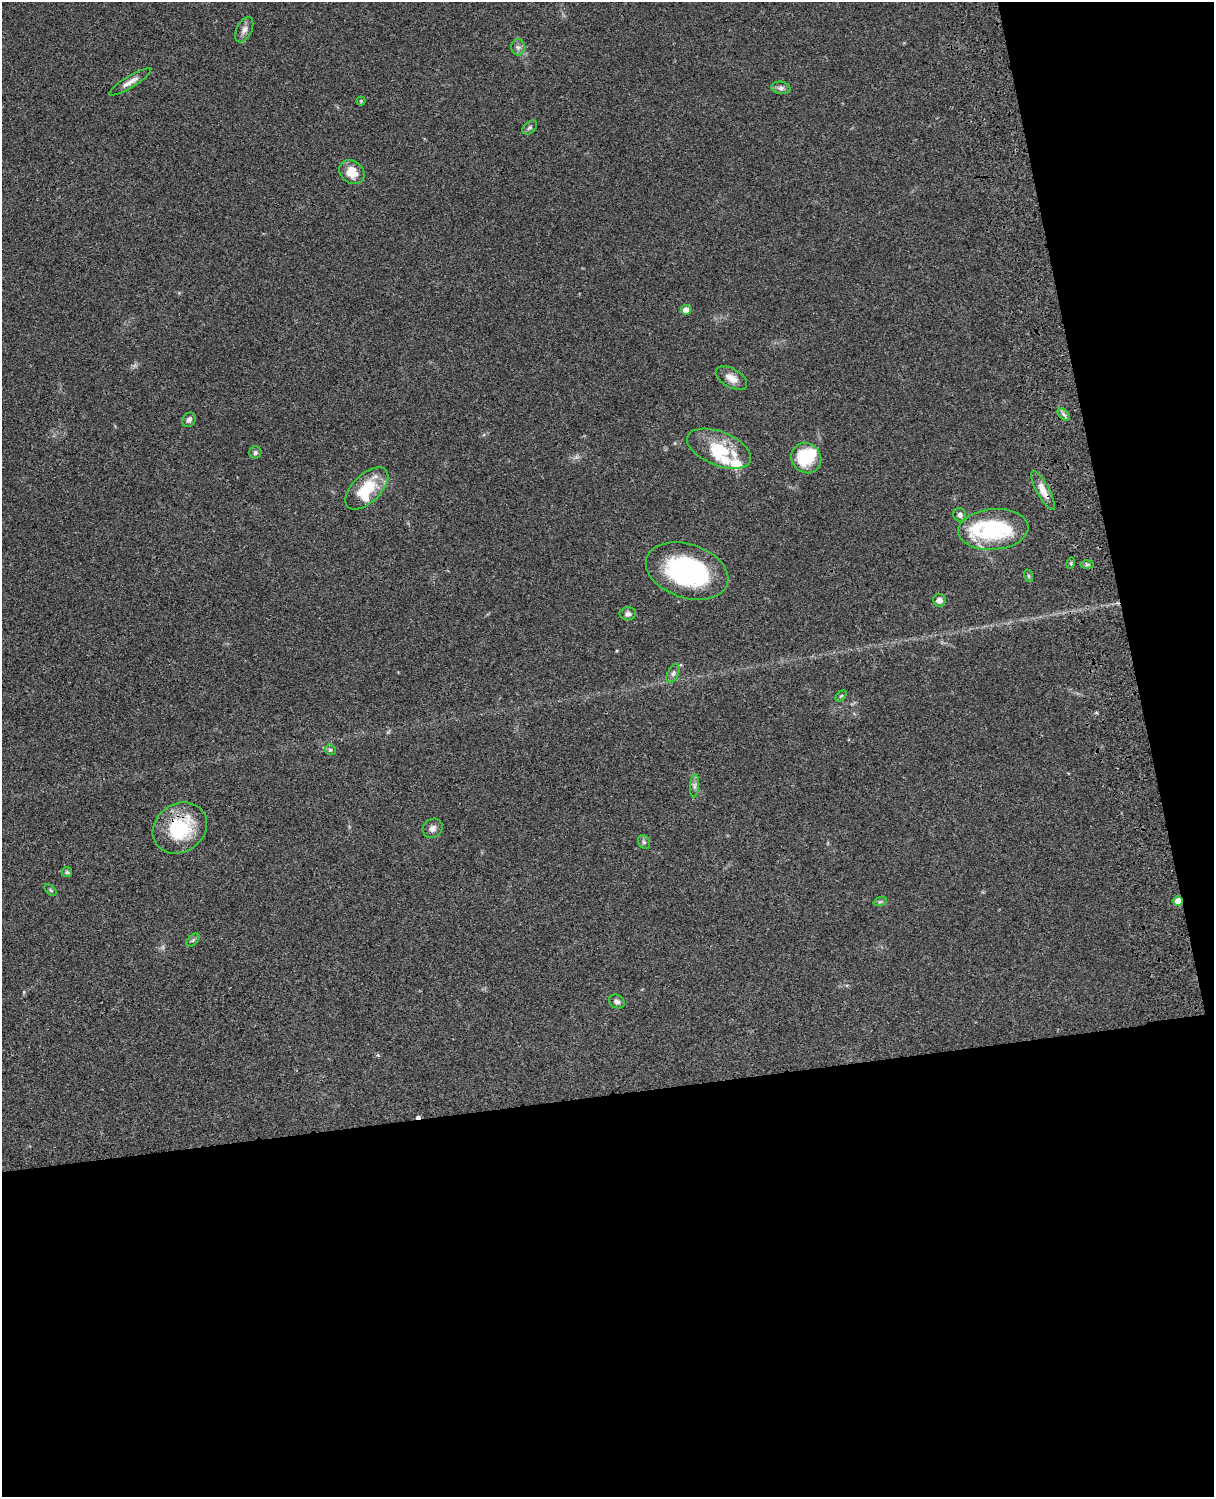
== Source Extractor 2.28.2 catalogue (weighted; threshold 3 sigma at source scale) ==
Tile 12 of 4 x 3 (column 4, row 3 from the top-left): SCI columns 3757-4968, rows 278-1772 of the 5087 x 4927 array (HDU 1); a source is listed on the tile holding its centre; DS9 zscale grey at full resolution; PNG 1216 x 1499 px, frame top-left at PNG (2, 2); each listed source drawn as its Kron ellipse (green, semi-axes under 4 px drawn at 4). Shown black and unused: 33% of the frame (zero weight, under 3 of 4 exposures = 6% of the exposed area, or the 3 px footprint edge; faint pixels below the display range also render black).
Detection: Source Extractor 2.28.2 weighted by HDU 2 'WHT'; one run over the whole footprint, this tile lists its part. Background 0.0812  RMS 0.006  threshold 0.027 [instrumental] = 3 sigma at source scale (4.5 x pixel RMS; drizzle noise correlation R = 1.50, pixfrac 1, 0.05/0.05 arcsec/px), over >= 5 px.
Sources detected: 45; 1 inside a brighter object's white glare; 1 cosmic-ray / hot-pixel residue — neither listed nor drawn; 6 inside a brighter listed object's ellipse — not listed separately; the other 37 listed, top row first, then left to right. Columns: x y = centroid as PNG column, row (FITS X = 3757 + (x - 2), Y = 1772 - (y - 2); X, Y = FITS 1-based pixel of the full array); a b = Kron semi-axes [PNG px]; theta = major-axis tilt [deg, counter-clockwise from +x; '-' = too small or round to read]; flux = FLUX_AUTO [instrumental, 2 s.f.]
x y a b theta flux
244 30 13 7 62 3.1
518 47 8 6 -89 2
130 82 24 5 31 4.1
781 88 9 6 -9 1.8
361 101 4 4 - 0.56
530 127 8 5 44 1.4
352 172 13 11 -38 9.3
686 310 5 5 - 4.9
731 378 17 9 -30 5.6
1064 414 7 4 -45 1.6
189 420 7 6 - 1.8
719 449 34 17 -22 20
255 452 6 6 - 1.3
806 458 16 14 -50 26
367 488 27 14 44 21
1043 490 22 6 -62 6.1
960 515 7 6 - 2.5
993 529 35 20 5 56
1071 563 6 3 73 0.74
1087 565 7 4 1 1.1
687 571 42 27 -18 87
1029 576 6 4 -71 0.92
939 600 6 6 - 3.1
628 614 8 6 0 1.7
673 673 10 5 65 1.8
841 696 6 4 43 0.79
330 750 6 5 - 0.84
694 786 11 4 85 2
180 828 28 24 35 36
433 828 10 9 - 2.8
644 842 7 5 -61 1.4
67 872 5 5 - 0.95
50 890 7 4 -46 0.79
1178 901 5 4 - 8.4
880 902 7 4 19 0.87
193 940 8 4 45 1.2
617 1002 8 6 -29 1.8
Overlapping masked pixels (flux is a lower limit): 3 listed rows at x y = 1043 490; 180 828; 1178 901